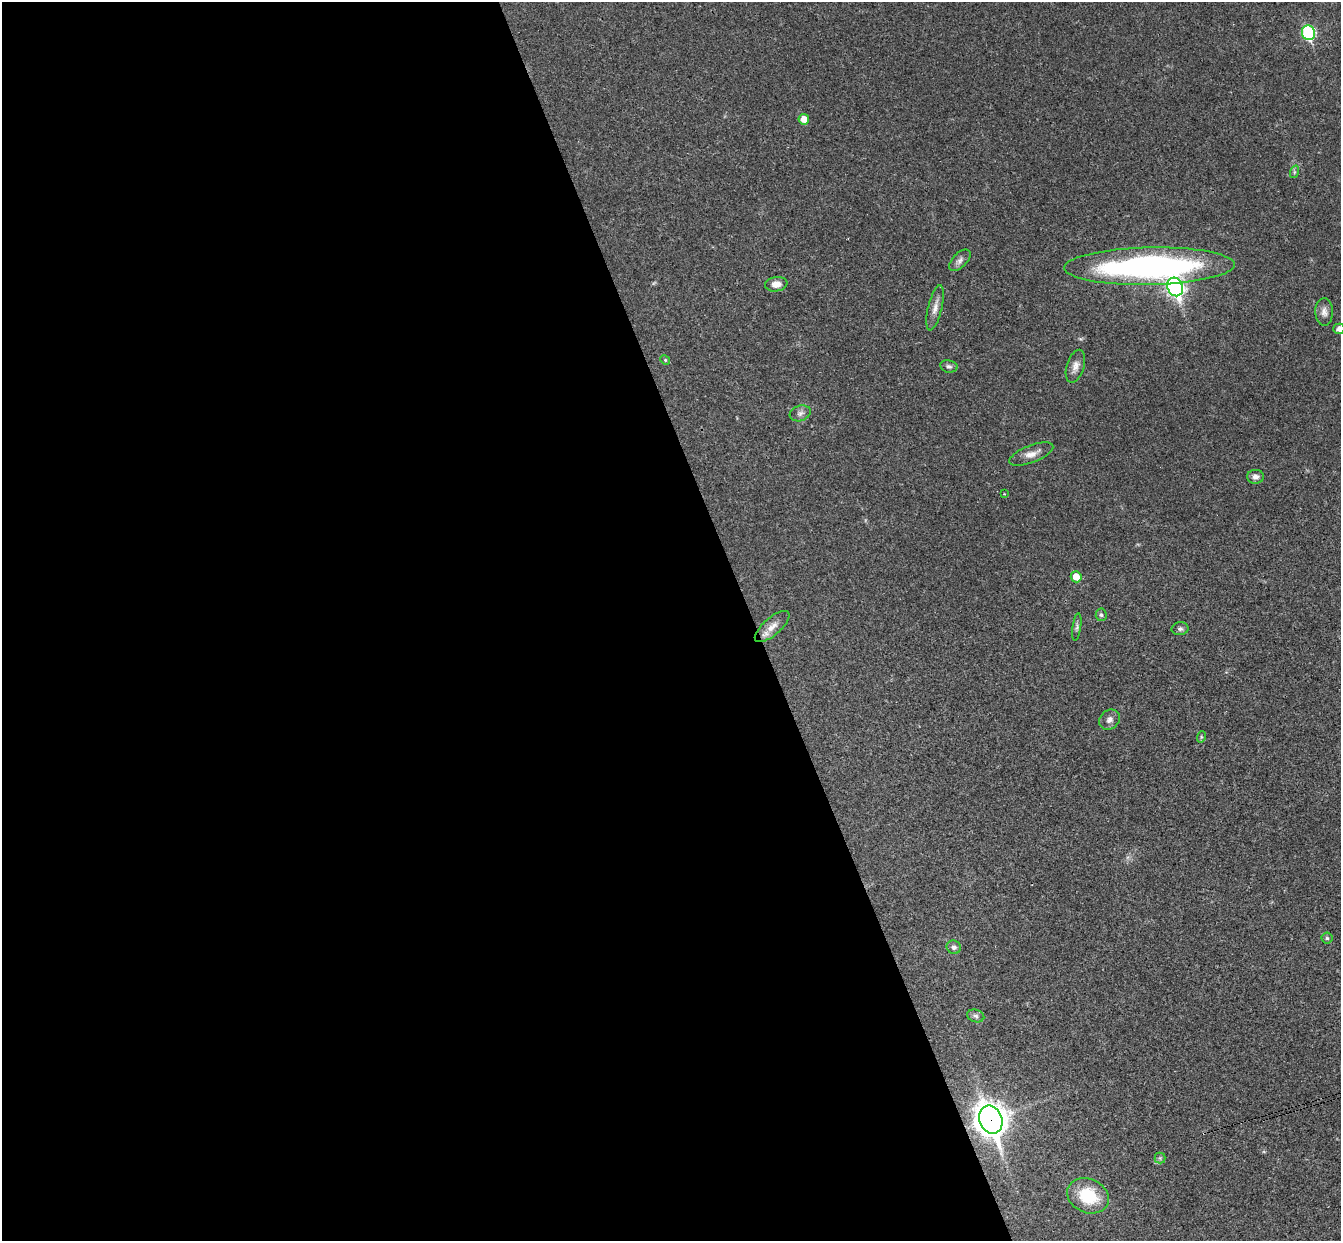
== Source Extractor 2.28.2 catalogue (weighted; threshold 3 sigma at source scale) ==
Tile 9 of 4 x 4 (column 1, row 3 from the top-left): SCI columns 58-1396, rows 1534-2772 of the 5468 x 5422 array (HDU 1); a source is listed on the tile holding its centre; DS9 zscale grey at full resolution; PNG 1343 x 1243 px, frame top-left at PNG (2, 2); each listed source drawn as its Kron ellipse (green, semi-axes under 4 px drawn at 4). Shown black and unused: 56% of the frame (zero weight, under 3 of 4 exposures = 6% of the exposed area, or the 3 px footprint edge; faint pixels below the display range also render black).
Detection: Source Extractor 2.28.2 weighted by HDU 2 'WHT'; one run over the whole footprint, this tile lists its part. Background 0.0399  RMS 0.0027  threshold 0.0121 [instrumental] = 3 sigma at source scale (4.5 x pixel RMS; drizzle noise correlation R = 1.50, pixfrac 1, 0.05/0.05 arcsec/px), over >= 5 px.
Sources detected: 30; all 30 listed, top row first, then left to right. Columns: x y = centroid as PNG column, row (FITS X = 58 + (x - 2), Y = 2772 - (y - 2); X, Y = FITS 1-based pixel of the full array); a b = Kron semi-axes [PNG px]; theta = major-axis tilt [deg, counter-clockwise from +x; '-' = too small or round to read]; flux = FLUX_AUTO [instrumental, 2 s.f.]
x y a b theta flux
1308 33 7 6 - 28
804 119 5 5 - 2.7
1294 172 6 4 72 0.41
960 260 13 7 45 1.2
1149 266 85 18 1 90
776 284 11 7 10 2.4
1175 287 9 7 -67 86
935 308 23 7 76 2
1324 312 14 9 -87 1.6
1339 329 5 5 - 1.2
665 360 5 4 - 0.35
949 366 9 6 -12 0.76
1075 366 17 8 72 1.9
800 413 11 7 19 1.1
1031 454 23 8 21 2.6
1255 477 8 7 - 1.3
1004 494 3 3 - 0.19
1076 577 6 5 - 3.1
1101 615 6 5 - 0.54
772 627 21 8 41 2.7
1077 627 14 3 82 0.68
1180 629 8 6 10 0.75
1110 720 11 9 42 1.3
1201 737 6 3 72 0.31
1327 938 5 5 - 0.43
954 947 7 6 - 0.88
976 1016 9 6 -16 0.81
991 1119 14 11 -68 370
1160 1158 5 5 - 0.5
1088 1196 21 17 -24 11
Overlapping masked pixels (flux is a lower limit): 1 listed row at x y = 991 1119
Isophote crosses this tile's border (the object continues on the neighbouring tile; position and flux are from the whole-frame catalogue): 1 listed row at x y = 1339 329